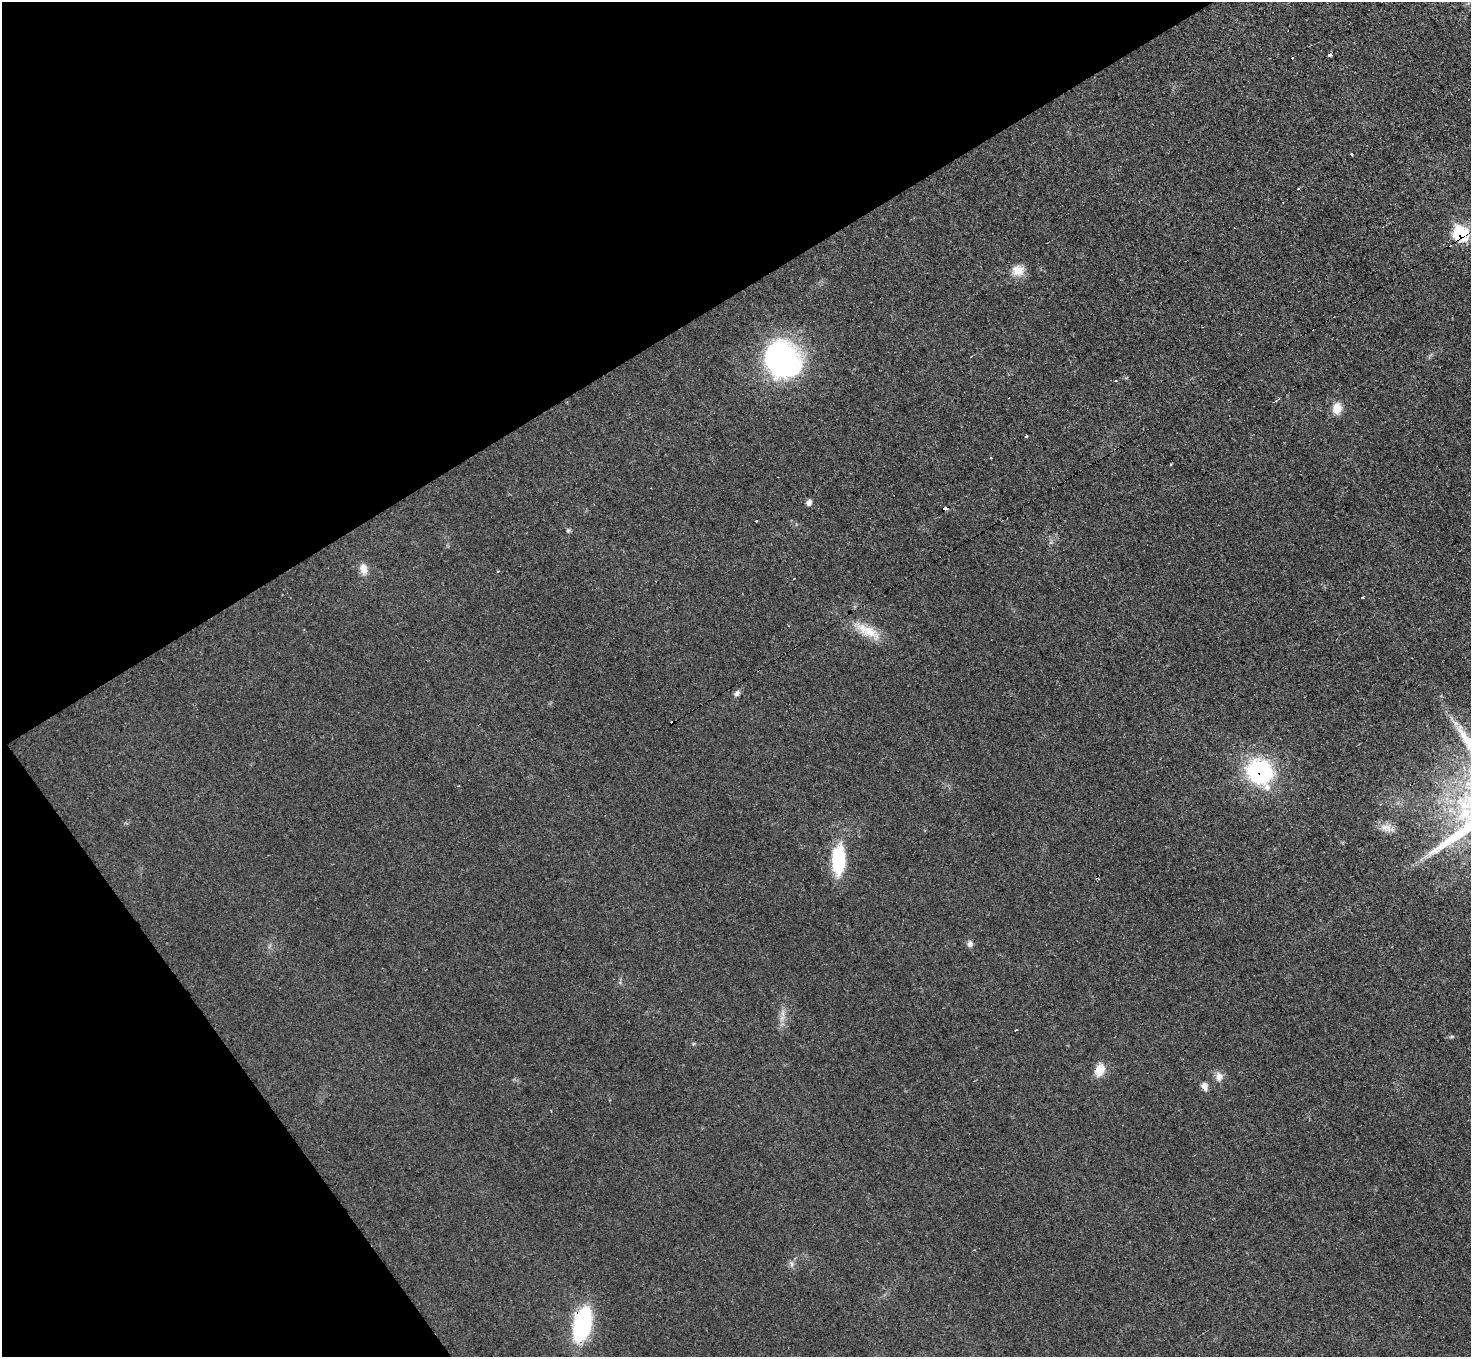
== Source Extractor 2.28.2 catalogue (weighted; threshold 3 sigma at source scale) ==
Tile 5 of 4 x 4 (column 1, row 2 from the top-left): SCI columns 1-1469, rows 2868-4222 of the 5878 x 5872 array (HDU 1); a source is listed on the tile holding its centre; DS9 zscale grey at full resolution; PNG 1473 x 1359 px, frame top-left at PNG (2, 2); no overlay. Shown black and unused: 30% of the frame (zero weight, under 3 of 4 exposures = <1% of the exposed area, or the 3 px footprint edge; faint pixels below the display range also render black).
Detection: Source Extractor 2.28.2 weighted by HDU 2 'WHT'; one run over the whole footprint, this tile lists its part. Background 0.0333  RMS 0.0044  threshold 0.0198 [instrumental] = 3 sigma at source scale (4.5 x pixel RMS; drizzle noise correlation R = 1.50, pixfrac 1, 0.05/0.05 arcsec/px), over >= 5 px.
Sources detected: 39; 1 inside a brighter object's white glare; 5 cosmic-ray / hot-pixel residue — not listed; the other 33 listed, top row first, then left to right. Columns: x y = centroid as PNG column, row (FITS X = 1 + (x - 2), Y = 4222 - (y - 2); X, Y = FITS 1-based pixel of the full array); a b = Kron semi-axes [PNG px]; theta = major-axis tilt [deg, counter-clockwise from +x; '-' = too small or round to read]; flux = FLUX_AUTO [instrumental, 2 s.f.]
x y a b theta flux
1329 54 3 3 - 7.5
1292 58 3 3 - 2.7
1352 154 3 3 - 1
1461 234 9 8 - 44
1018 271 16 14 -10 5.8
780 364 51 33 -1 69
1116 381 3 2 - 0.61
1275 401 5 4 - 0.93
1337 408 12 9 79 6
1026 436 3 3 - 1.5
809 502 7 6 - 1.8
945 508 5 3 - 9.2
756 520 3 3 - 1
568 530 6 5 - 0.72
363 569 13 9 -79 4.1
498 571 3 3 - 0.41
1362 597 3 2 - 0.87
868 631 42 13 -28 11
737 693 9 6 49 1.5
672 723 4 3 - 17
1455 723 12 5 -38 2.2
1260 772 26 22 -45 54
1386 828 17 11 -4 3.9
838 860 28 12 88 28
970 944 8 7 - 1.5
782 1018 9 6 70 2.2
1016 1030 3 3 - 3.2
1451 1037 7 3 19 0.66
1100 1070 15 10 68 6.5
1219 1076 10 9 - 3.2
1204 1086 11 7 -72 2.2
791 1264 8 5 -71 1.2
582 1324 31 16 78 49
Overlapping masked pixels (flux is a lower limit): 5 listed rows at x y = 1461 234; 945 508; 672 723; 1260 772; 582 1324